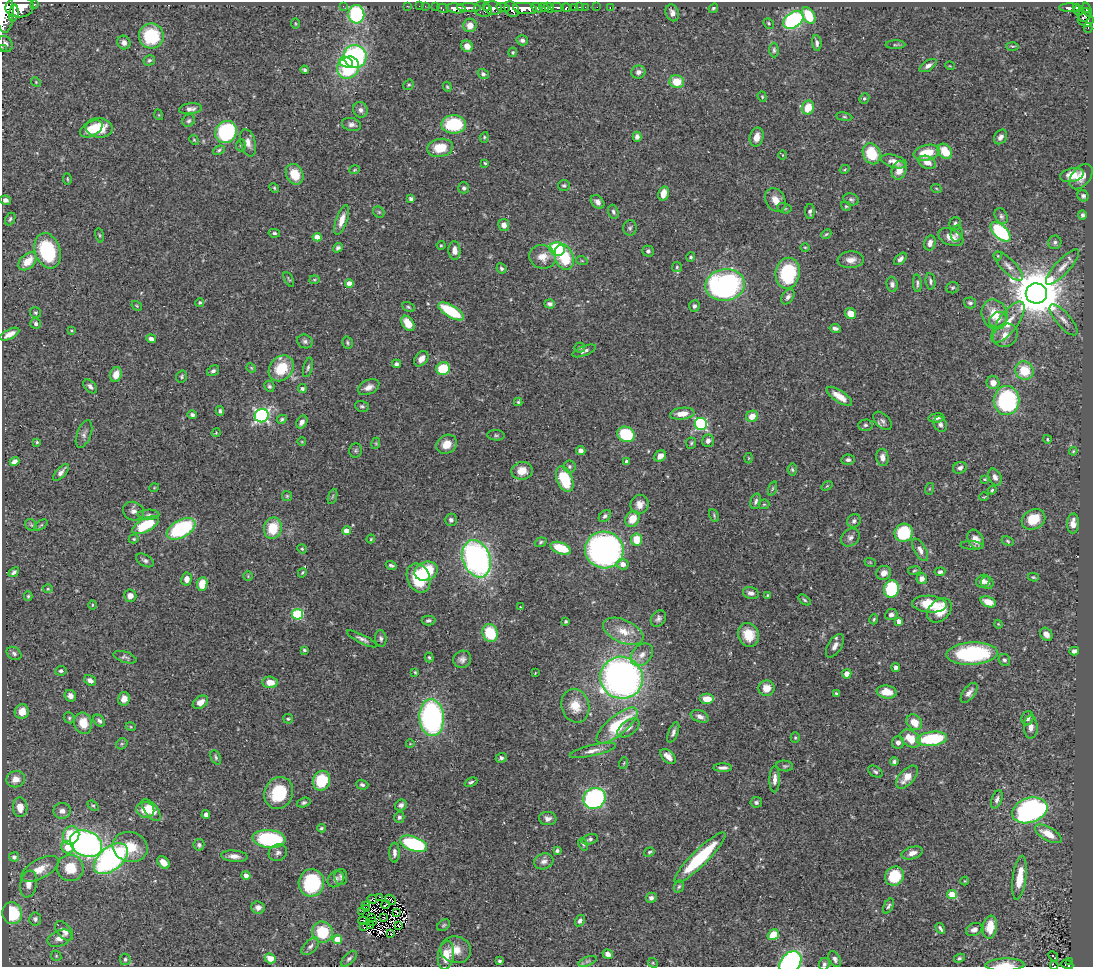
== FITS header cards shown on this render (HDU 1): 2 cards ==
NAXIS1  =                 1091
NAXIS2  =                  965

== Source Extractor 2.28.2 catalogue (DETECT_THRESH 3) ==
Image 1091 x 965 px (HDU 1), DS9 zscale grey, 1 PNG px = 1 image px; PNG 1095 x 969 px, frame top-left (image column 1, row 965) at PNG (2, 2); each listed source drawn as its Kron ellipse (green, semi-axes under 4 px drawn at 4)
Background 0.477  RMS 0.019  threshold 0.0583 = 3 sigma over >= 5 px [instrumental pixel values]
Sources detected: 497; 3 with non-positive FLUX_AUTO (blend fragments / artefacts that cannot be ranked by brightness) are neither listed nor drawn; the other 494 listed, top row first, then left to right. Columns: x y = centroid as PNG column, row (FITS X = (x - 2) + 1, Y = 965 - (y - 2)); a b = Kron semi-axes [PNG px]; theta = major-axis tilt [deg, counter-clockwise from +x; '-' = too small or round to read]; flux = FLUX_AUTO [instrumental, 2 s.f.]
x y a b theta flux
34 4 3 3 - 27
343 6 3 2 - 4.3
407 6 2 2 - 6.1
419 6 2 2 - 6.1
425 6 2 2 - 6.3
20 7 14 10 4 1900
436 7 2 2 - 8.3
486 7 4 3 - 56
503 7 7 3 -14 230
557 7 6 3 -4 130
575 7 3 3 - 24
579 7 3 2 - 12
585 7 2 2 - 5.7
597 7 2 2 - 4.4
1076 7 3 3 - 68
443 8 6 4 -11 41
456 8 10 5 -6 850
469 8 12 3 -2 540
493 8 9 6 -9 400
537 8 6 3 -26 260
544 8 5 4 - 370
549 8 5 3 - 370
566 8 5 3 - 92
610 8 3 2 - 12
713 8 5 3 - 2
1070 8 11 3 0 140
483 9 9 7 -26 180
512 9 8 6 -52 410
525 9 12 5 -5 1200
1087 9 7 4 -70 180
1078 10 5 3 - 57
5 12 20 8 90 2500
14 13 8 4 81 560
672 13 9 6 -68 6.1
356 14 9 8 - 120
1085 15 7 6 - 250
809 16 9 6 -59 46
1086 19 8 7 - 200
793 20 11 7 34 220
295 23 5 3 - 1.2
769 23 5 4 - 1.8
470 25 7 6 - 12
1088 28 5 3 - 11
151 36 12 12 - 75
522 40 6 5 - 4.2
124 42 7 6 - 6.8
817 43 8 4 -85 4.3
5 44 8 7 - 6.4
895 45 10 3 2 2.2
467 46 6 5 - 13
1012 46 6 3 -1 1.7
2 49 2 2 - 4.5
774 50 7 4 -89 2.6
513 52 5 4 - 1.8
355 56 11 11 - 200
149 60 6 5 - 2.5
346 62 7 5 -20 29
928 66 9 5 32 5.6
950 66 5 3 - 0.98
348 68 12 10 47 95
305 70 4 3 - 2.3
638 72 7 6 - 5.5
483 74 6 5 - 3.2
36 82 5 4 - 1.6
677 82 7 6 - 28
409 85 6 4 41 2
447 87 5 4 - 1.5
762 97 5 4 - 1.7
864 98 5 4 - 2.2
808 108 7 6 - 28
190 109 11 5 5 5.9
360 110 8 7 - 5.4
159 115 5 3 - 1.1
844 117 8 4 -8 2.3
189 121 6 5 - 2.8
351 124 10 6 -12 5.4
454 124 12 9 -2 76
99 128 13 9 -8 36
91 129 12 7 28 21
226 132 11 10 - 160
484 137 5 4 - 1.9
637 137 5 4 - 5.3
757 137 9 7 76 12
1000 137 8 6 54 6
194 140 5 4 - 1.5
248 143 14 7 -74 8.7
241 145 6 5 - 2.1
440 148 13 9 11 29
219 150 6 4 22 2.3
945 151 8 6 -50 28
927 153 13 7 13 35
872 154 11 8 -66 47
783 155 5 3 - 1.2
894 161 13 6 -16 9.8
927 162 9 6 -23 12
485 163 3 3 - 1.5
845 169 5 3 - 1.4
355 170 5 3 - 1.4
899 170 9 7 72 15
295 174 11 8 -61 28
1072 175 12 6 14 18
1081 177 14 9 51 12
67 179 5 3 - 1.3
564 185 6 5 - 2.5
274 188 5 4 - 1.9
464 188 5 5 - 3
936 188 5 3 - 1.2
663 193 7 5 75 15
1083 196 6 5 - 3.2
411 199 4 3 - 4.6
851 199 8 5 -20 3
6 200 5 4 - 4.5
775 200 13 9 -60 14
597 202 8 6 -47 6.1
846 206 5 4 - 1.7
784 208 7 5 -15 2.5
810 211 7 5 89 4.1
379 212 6 5 - 1.9
613 212 7 5 -70 3
1082 215 4 4 - 2.9
1001 216 8 6 -63 3.6
10 219 6 4 64 2.7
342 220 15 5 72 13
955 223 6 5 - 3.6
504 225 6 5 - 7.7
630 228 8 7 - 3.2
1001 232 12 6 -44 120
274 233 6 4 -10 2.3
957 233 8 6 76 3.9
826 234 5 4 - 1.8
100 235 7 3 -81 1.9
317 237 4 4 - 18
951 237 13 8 -23 12
1055 242 7 6 - 3.4
930 243 7 5 76 6.8
441 245 4 4 - 1.4
805 247 4 3 - 1.3
338 248 5 4 - 3.3
557 249 7 7 - 80
454 250 9 6 -88 8.5
48 251 18 12 -72 93
648 251 5 5 - 3.7
998 256 4 4 - 1.3
543 257 13 12 - 17
564 257 13 9 -71 58
691 257 5 4 - 2.3
900 259 7 4 46 4.8
851 260 13 8 3 11
28 261 11 7 43 23
582 261 6 3 -19 1.4
1008 266 19 7 -46 10
677 267 5 5 - 1.8
1062 267 23 7 47 13
501 268 5 4 - 2.5
788 273 15 12 80 96
289 279 8 2 -62 1.4
314 280 5 4 - 1.6
931 281 8 5 -81 3.2
349 283 4 4 - 13
917 283 9 3 -86 2.6
892 284 7 5 -84 4.6
725 285 20 15 10 360
953 288 6 5 - 2.5
1036 293 10 10 - 6800
788 297 8 5 55 4.9
200 302 4 4 - 1.9
970 303 6 5 - 3
550 304 5 4 - 4.3
137 306 5 3 - 1.3
694 306 6 5 - 3.9
408 307 7 4 -28 2.2
451 311 14 6 -31 68
35 313 5 5 - 2.4
850 314 6 5 - 15
995 314 15 13 -67 29
998 320 9 7 30 7.8
1064 320 19 7 -49 9.3
1008 322 24 9 54 26
408 323 8 5 -56 19
36 324 5 5 - 3.5
835 328 6 3 -10 3.9
71 330 3 3 - 1.3
10 334 10 4 27 9.4
1005 335 13 11 34 14
151 339 5 4 - 6.9
305 341 8 6 -27 3.7
347 343 6 5 - 2.3
580 347 5 5 - 2.1
584 351 12 4 21 4.6
421 359 8 6 52 8.7
396 364 4 4 - 2.9
308 367 10 4 77 3.3
251 368 5 4 - 1.4
281 368 14 11 47 44
443 369 7 6 - 47
213 371 6 4 32 3.4
1024 371 9 9 - 36
116 375 7 5 71 15
182 376 6 5 - 2.2
993 383 6 6 - 12
90 386 8 5 -46 4.4
269 386 6 5 - 2.3
369 387 11 7 24 8.4
302 389 4 4 - 2.3
839 396 15 6 -34 18
1007 400 14 13 - 180
518 402 4 4 - 1.6
362 406 7 5 -17 2.7
220 411 5 3 - 2.5
682 414 12 6 7 15
192 415 5 4 - 3.6
262 416 7 6 - 300
752 416 6 5 - 16
936 418 8 4 6 4.7
282 419 5 4 - 2.2
882 421 11 6 -45 4.5
302 422 7 5 57 6.4
701 424 6 6 - 160
940 424 8 6 -64 4.3
865 425 7 5 2 2.8
216 433 4 3 - 1.1
84 434 14 7 69 5.6
626 434 9 7 -26 84
496 435 9 5 -5 2.5
1047 439 4 4 - 1.7
708 441 6 5 - 5.8
37 442 4 3 - 1.7
302 442 4 2 - 0.91
376 443 6 4 73 1.7
691 443 6 5 - 2
447 444 11 9 37 16
356 451 7 6 - 2.4
581 451 5 4 - 5.9
1073 451 4 3 - 1.4
660 456 6 5 - 8.6
882 457 8 6 -82 7.4
749 458 5 3 - 1.2
848 460 6 5 - 3.4
14 461 5 4 - 5.7
626 461 4 4 - 3.2
569 467 6 6 - 2.9
960 468 7 5 21 4.2
792 470 6 4 -86 2.1
522 471 10 8 10 18
61 472 10 5 48 6.4
995 477 9 6 -64 6
565 479 13 8 -69 57
985 479 4 3 - 1.3
827 486 6 3 36 1.2
154 488 5 3 - 1
772 489 7 3 71 1.9
929 489 6 4 71 1.6
992 490 4 4 - 1.7
287 496 5 5 - 1.7
333 496 8 3 71 1.7
984 497 5 3 - 1
756 501 8 5 73 3.7
640 504 9 9 - 10
764 504 5 5 - 1.7
134 511 11 9 -25 7.1
148 515 11 5 3 4.3
714 515 7 4 -65 1.9
605 516 7 5 43 3.4
632 519 8 6 58 24
1033 519 12 9 30 31
451 520 6 6 - 3.3
854 521 7 6 - 4.3
1073 524 10 6 89 12
31 525 6 5 - 2.4
41 525 7 4 36 1.9
145 525 15 6 28 66
273 528 11 9 76 38
181 529 16 8 29 130
347 531 4 4 - 20
904 533 9 9 - 70
850 537 10 8 39 5.9
134 539 5 4 - 1.6
371 539 4 3 - 1.3
637 540 6 5 - 29
976 540 10 7 -59 11
1008 541 6 4 -29 2
541 542 6 4 20 2.2
972 545 11 4 -3 3
561 548 11 5 -20 40
302 549 5 4 - 1.5
604 550 19 18 - 490
920 550 12 6 -60 7.4
477 559 19 13 -69 380
145 560 9 5 -29 3.9
870 562 6 3 -19 1.2
623 564 6 5 - 9.2
391 565 5 3 - 2.7
914 570 6 3 9 1.6
426 571 12 9 24 66
14 572 6 4 40 3.3
940 572 5 4 - 3.1
302 573 5 4 - 1.8
884 573 7 7 - 11
248 576 5 4 - 1.7
1033 577 5 4 - 1.7
419 578 15 11 -67 56
187 579 6 5 - 8
922 579 5 5 - 8.2
983 581 7 6 - 6.2
987 583 6 6 - 4.8
202 584 7 5 82 23
48 589 5 3 - 1.3
891 589 9 7 75 92
751 593 8 5 -14 5.6
768 595 3 2 - 1.4
28 596 5 4 - 1.8
130 596 6 6 - 8.7
804 600 7 4 -38 2.1
988 602 8 5 -21 17
929 604 17 8 -4 39
92 605 5 3 - 1.3
520 607 3 3 - 0.92
939 610 14 10 43 25
298 614 5 5 - 110
891 615 6 5 - 5.1
658 618 9 6 51 4.6
874 619 5 3 - 1.6
428 620 7 5 2 3.4
566 621 3 3 - 2
899 621 4 4 - 8.3
998 624 4 3 - 1.2
623 631 21 11 -24 24
490 633 9 7 -67 50
1046 634 7 5 -52 7.5
749 635 12 10 -67 25
381 638 8 5 -83 3.4
362 639 16 4 -27 4.9
835 646 13 6 57 7.3
304 650 4 3 - 1.8
1074 651 4 4 - 5.2
14 653 8 6 -35 3.7
972 654 25 11 3 150
642 655 13 9 45 11
125 657 12 5 -17 3.8
429 657 5 3 - 1.7
462 659 9 8 - 5.8
1004 660 6 5 - 3.3
896 668 4 4 - 4.8
61 671 5 5 - 2.7
415 672 3 3 - 1.5
535 673 4 3 - 1
847 674 5 4 - 9.4
622 678 21 21 - 660
90 680 6 5 - 5
270 682 7 6 - 15
767 688 8 8 - 17
887 692 10 6 -8 19
836 693 4 3 - 1.9
969 693 12 6 53 6.4
70 696 6 5 - 6.2
124 699 7 6 - 11
707 699 7 5 0 18
200 702 8 6 34 10
575 706 17 13 -75 25
22 711 7 7 - 14
700 716 9 5 -22 5.7
69 718 6 5 - 2
432 718 18 12 -85 290
1028 718 7 6 - 4.3
288 719 5 5 - 1.8
99 721 7 5 -49 3.6
914 722 9 7 -46 18
83 723 11 9 -75 21
617 726 25 9 40 80
131 727 5 3 - 1.2
1031 727 11 7 -90 8.5
628 728 12 7 36 8
673 732 11 5 69 4.3
795 737 5 4 - 1.9
910 739 11 8 -34 24
932 739 15 7 7 92
898 743 6 6 - 5.8
122 744 6 5 - 2.1
410 744 4 3 - 0.93
593 750 24 5 13 9.8
668 756 9 5 -43 9.9
216 757 8 4 -66 2.6
501 758 5 4 - 3.7
894 761 4 3 - 3
624 763 6 3 71 1.6
785 766 8 5 -8 2.5
723 768 9 4 1 4.9
875 772 8 5 -32 3
907 777 14 7 48 17
16 779 9 8 - 11
775 779 13 5 89 7.5
321 781 10 8 69 62
471 782 6 4 23 2.4
362 785 6 5 - 2.8
279 793 16 14 64 66
594 798 11 10 - 230
997 799 9 5 69 4.9
756 802 6 5 - 2.8
304 803 7 4 18 2.9
401 805 6 5 - 4.6
93 806 6 4 -38 1.8
20 807 10 7 -87 16
145 810 9 8 - 24
151 810 13 6 -52 21
1030 810 18 12 18 390
62 811 8 8 - 7.4
206 815 4 4 - 5.2
399 817 5 5 - 3.6
548 818 9 6 -7 6.7
321 828 4 3 - 1.9
1048 834 15 6 -29 22
71 835 9 8 - 47
269 839 16 9 -5 140
590 839 8 5 14 3.3
86 843 17 12 -24 430
413 844 14 7 -20 130
583 844 6 3 -62 1.7
199 845 6 5 - 3.1
68 847 6 6 - 28
130 847 18 15 -15 34
557 850 4 4 - 2.6
649 852 6 4 19 1.9
278 853 9 8 - 5.1
394 853 10 5 89 6.1
912 853 11 6 16 9
234 856 13 5 -4 8.2
14 857 5 4 - 4.9
700 858 35 8 45 110
111 859 20 11 39 330
544 861 10 7 19 6.9
163 862 7 5 -45 11
70 868 13 13 - 35
40 869 21 9 29 20
246 875 4 4 - 8.4
894 876 10 9 - 48
341 877 8 6 -87 4
1020 878 22 6 82 29
336 879 9 7 46 4.9
965 881 4 4 - 1.2
311 883 14 12 84 94
28 884 13 8 80 9.9
679 886 6 4 71 2.1
952 895 5 4 - 43
379 897 4 2 - 0.28
651 898 5 5 - 3.9
372 899 5 2 - 1.8
391 900 5 2 - 1.6
366 905 2 2 - 0.68
385 905 4 2 - 1.3
888 906 8 4 62 2.8
258 907 7 6 - 6.7
367 908 3 2 - 1.1
362 912 4 2 - 0.86
12 913 11 10 - 63
397 913 4 3 - 0.54
371 917 4 2 - 0.48
384 917 2 2 - 0.72
35 919 6 6 - 3.7
362 921 4 3 - 2.3
373 921 3 2 - 1.3
580 921 6 4 56 4.4
443 925 7 5 40 2.2
363 926 4 2 - 2.5
370 926 3 2 - 0.55
398 926 3 2 - 0.43
990 927 11 7 82 25
940 928 6 3 -59 2.9
974 929 8 6 26 5.3
64 931 11 6 -49 8.7
322 932 10 10 - 47
390 934 4 2 - 0.44
773 935 6 5 - 25
60 938 12 7 23 9.7
337 939 4 4 - 29
310 946 11 6 45 4.8
456 950 15 13 -14 17
608 954 5 4 - 8.1
446 955 14 8 81 22
56 956 5 4 - 1.6
1053 956 5 3 - 2.6
270 958 6 4 -20 17
959 958 5 4 - 2.3
125 959 5 5 - 3.5
349 959 10 5 46 3.7
835 959 8 5 -60 4.3
499 961 4 4 - 2.3
587 961 9 4 21 3.3
1069 961 3 2 - 6.4
653 963 5 4 - 1.4
790 963 13 9 50 220
824 964 6 5 - 2.6
1005 965 19 6 2 16
1054 965 4 2 - 1.4
1067 965 6 3 -21 34
At the frame edge (FLAGS 8, measured only in part): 7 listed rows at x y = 5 12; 2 49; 790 963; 824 964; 1005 965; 1054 965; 1067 965
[3 non-positive-flux detections neither listed nor drawn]